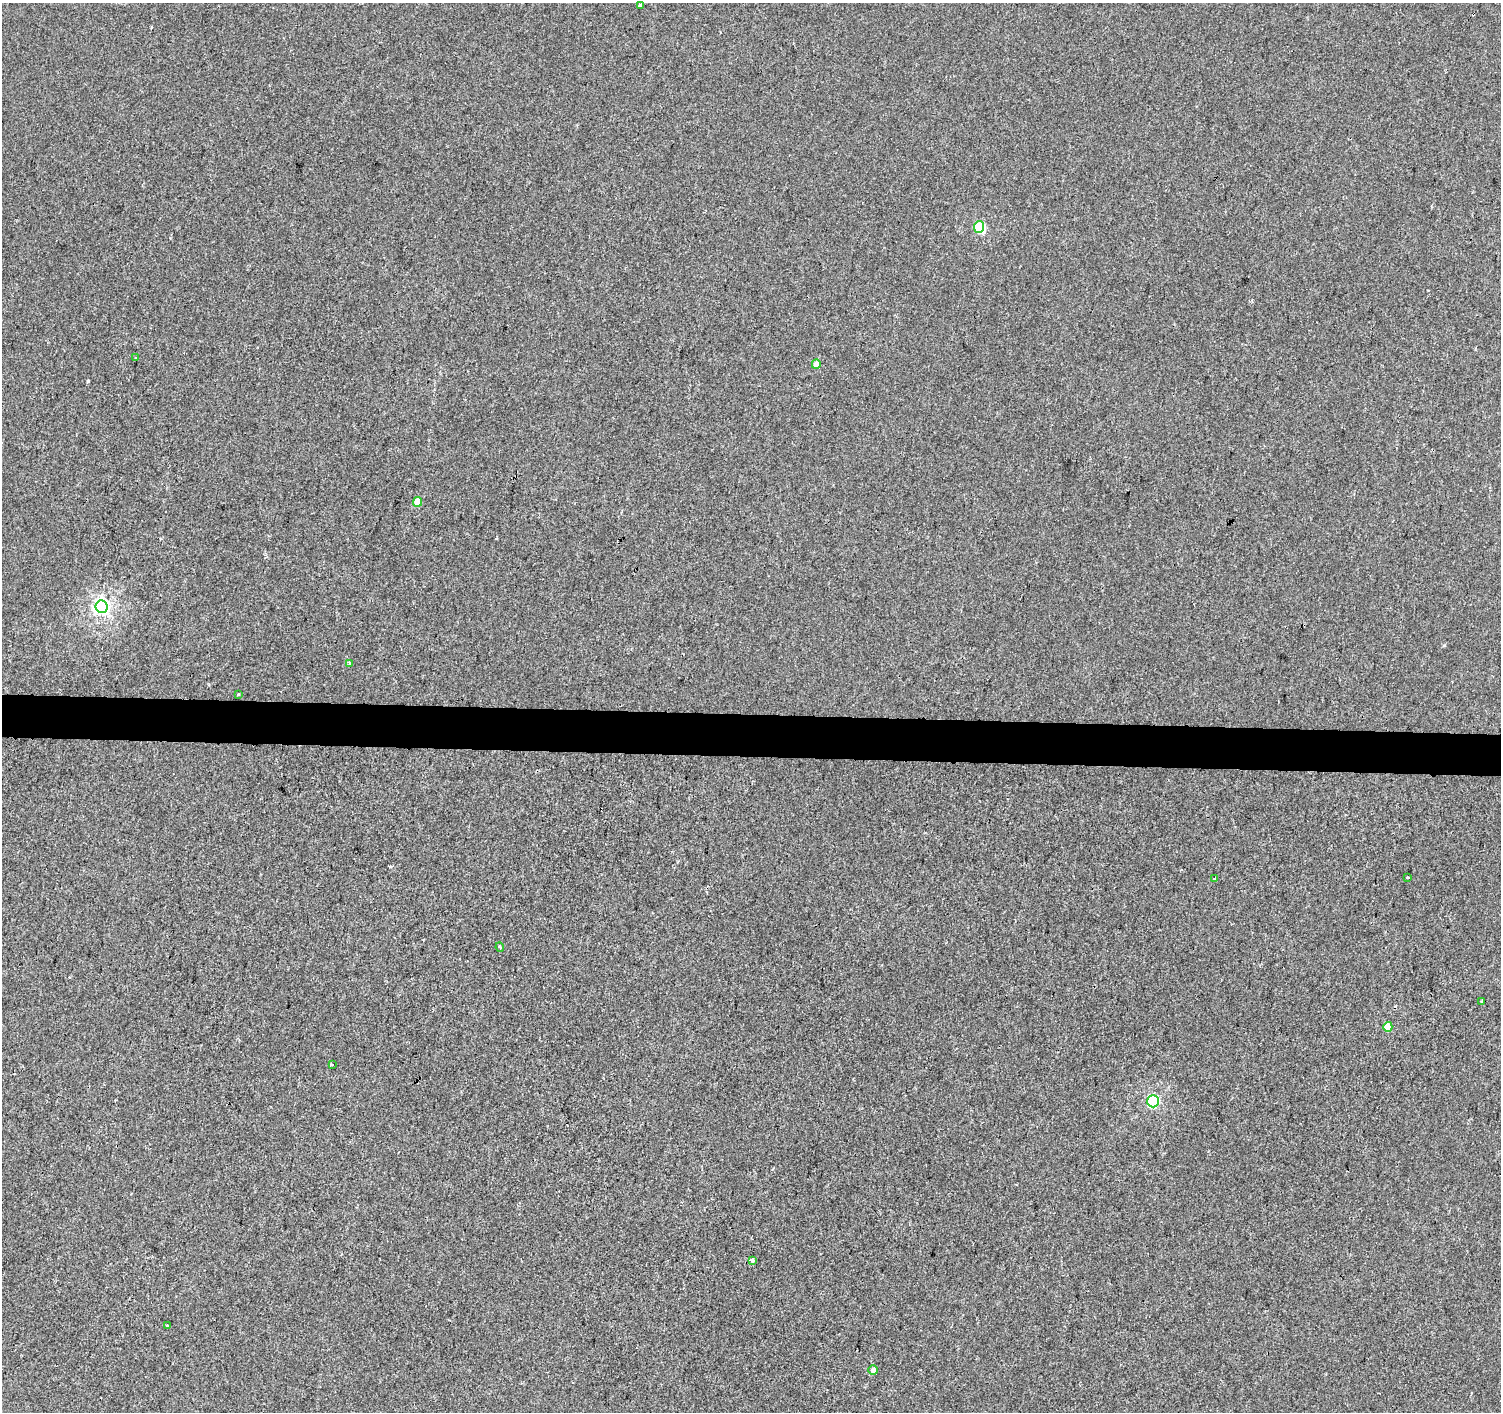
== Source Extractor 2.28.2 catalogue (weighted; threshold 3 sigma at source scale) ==
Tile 5 of 3 x 3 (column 2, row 2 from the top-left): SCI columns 1506-3004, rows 1692-3101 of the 4502 x 4738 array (HDU 1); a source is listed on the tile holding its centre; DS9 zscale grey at full resolution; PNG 1503 x 1414 px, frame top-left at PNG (2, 3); each listed source drawn as its Kron ellipse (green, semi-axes under 4 px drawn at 4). Shown black and unused: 3% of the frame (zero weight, under 2 of 3 exposures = <1% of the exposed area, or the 3 px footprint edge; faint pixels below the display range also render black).
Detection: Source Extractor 2.28.2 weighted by HDU 2 'WHT'; one run over the whole footprint, this tile lists its part. Background -7.82e-04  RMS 0.0042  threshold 0.0187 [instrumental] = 3 sigma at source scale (4.5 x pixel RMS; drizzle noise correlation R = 1.50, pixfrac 1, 0.0396/0.0396 arcsec/px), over >= 5 px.
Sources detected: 21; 1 inside a brighter object's white glare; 2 cosmic-ray / hot-pixel residue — neither listed nor drawn; the other 18 listed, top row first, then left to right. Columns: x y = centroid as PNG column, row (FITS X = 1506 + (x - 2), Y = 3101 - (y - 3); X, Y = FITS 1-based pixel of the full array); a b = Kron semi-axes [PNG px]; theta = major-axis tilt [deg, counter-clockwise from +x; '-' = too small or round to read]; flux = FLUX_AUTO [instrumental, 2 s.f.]
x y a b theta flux
640 5 3 3 - 2.2
979 227 6 5 - 14
135 358 3 2 - 0.79
816 364 5 4 - 2.7
418 502 5 4 - 6.8
102 607 6 6 - 120
349 663 3 3 - 0.96
238 694 3 3 - 0.53
1408 877 3 3 - 0.79
1215 879 3 3 - 3.6
500 947 5 4 - 1
1482 1001 3 3 - 0.63
1388 1027 5 4 - 7.7
332 1064 3 3 - 0.38
1153 1101 6 6 - 46
752 1260 4 3 - 6.3
167 1326 3 3 - 1.2
873 1370 5 5 - 1.8
Unlisted compact peaks at least as high as the median listed source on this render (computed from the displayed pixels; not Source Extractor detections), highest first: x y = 88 381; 1444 645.